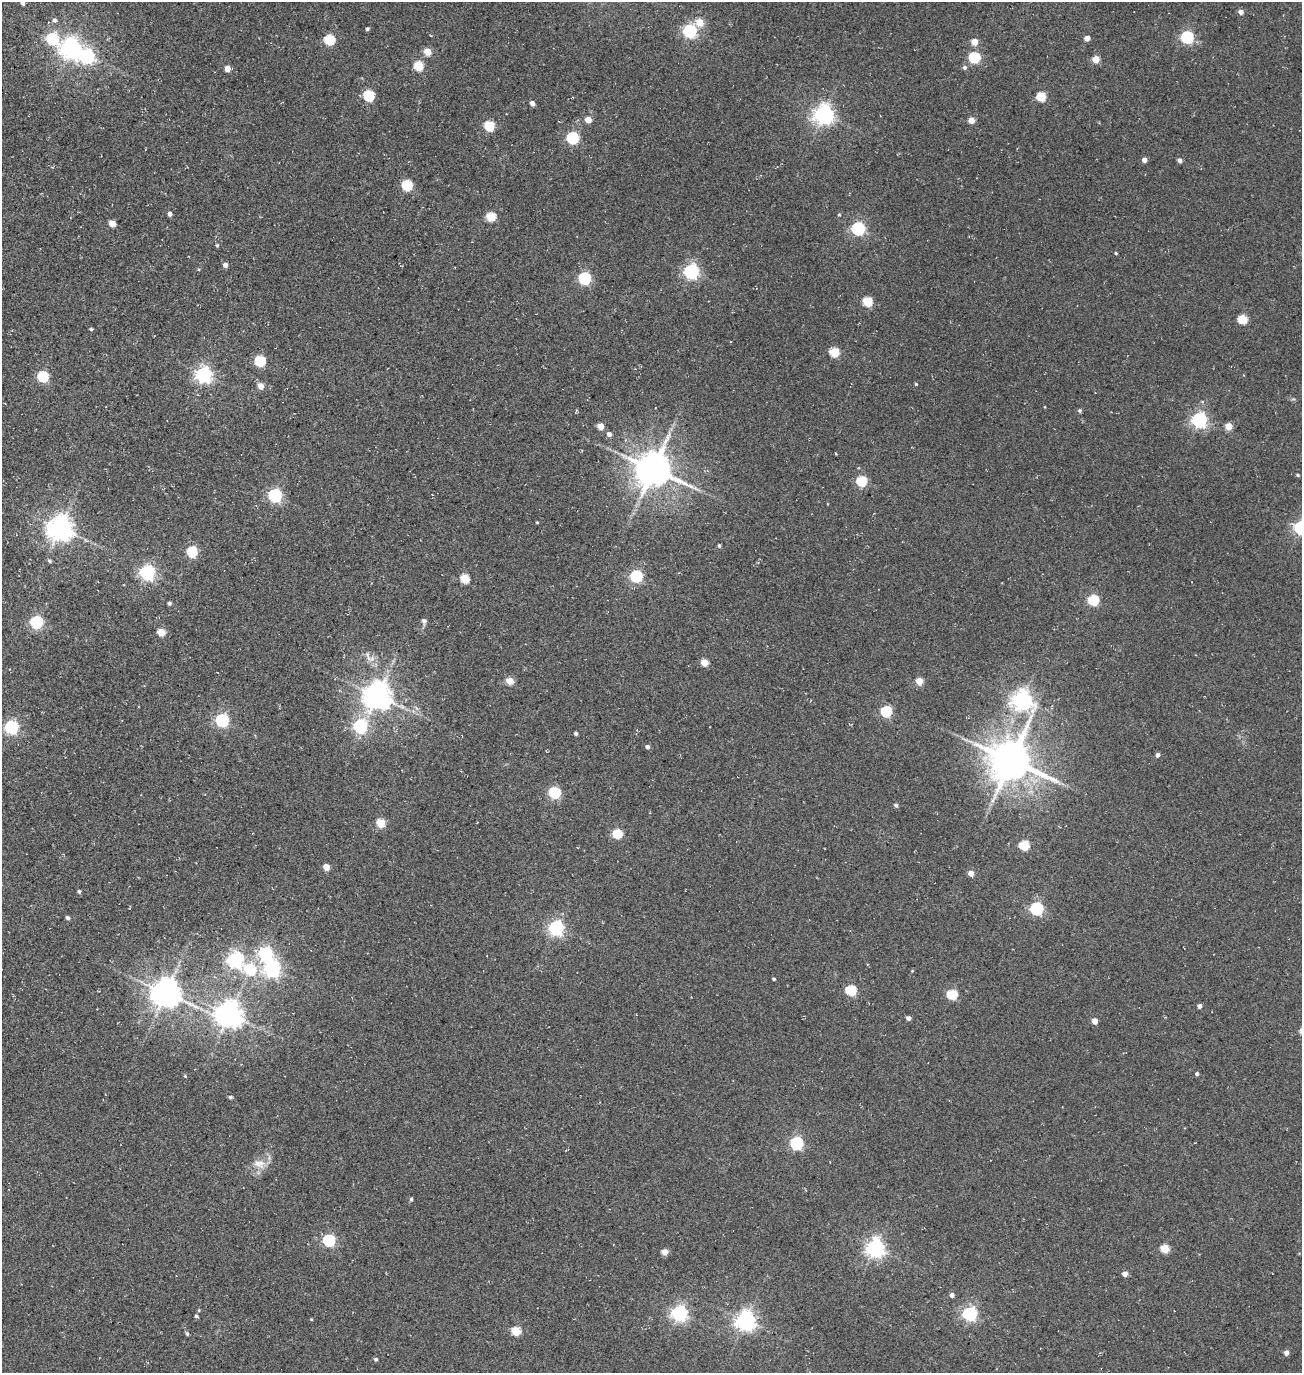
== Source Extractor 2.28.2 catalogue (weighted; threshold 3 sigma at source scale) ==
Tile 11 of 4 x 4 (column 3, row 3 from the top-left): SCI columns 3082-4381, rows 1616-2986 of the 5922 x 5903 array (HDU 1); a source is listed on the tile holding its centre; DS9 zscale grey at full resolution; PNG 1304 x 1375 px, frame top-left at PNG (2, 2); no overlay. Shown black and unused: <1% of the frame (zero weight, under 3 of 5 exposures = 11% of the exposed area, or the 3 px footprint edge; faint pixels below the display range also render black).
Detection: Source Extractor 2.28.2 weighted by HDU 2 'WHT'; one run over the whole footprint, this tile lists its part. Background 0.0815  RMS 0.026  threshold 0.118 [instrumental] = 3 sigma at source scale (4.5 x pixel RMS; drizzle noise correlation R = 1.50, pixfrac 1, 0.05/0.05 arcsec/px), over >= 5 px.
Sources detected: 132; all 132 listed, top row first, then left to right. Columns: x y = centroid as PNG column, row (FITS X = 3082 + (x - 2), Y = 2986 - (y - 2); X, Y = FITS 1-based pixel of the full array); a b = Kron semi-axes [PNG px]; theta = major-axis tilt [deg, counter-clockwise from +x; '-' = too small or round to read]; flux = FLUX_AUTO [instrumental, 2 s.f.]
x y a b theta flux
23 3 4 4 - 7
1241 12 5 4 - 14
54 20 5 5 - 6.6
700 22 5 5 - 55
367 29 3 3 - 5.1
690 31 6 6 - 490
1187 37 6 6 - 350
1087 38 4 4 - 21
52 39 7 6 - 280
329 40 5 5 - 180
974 42 5 4 - 41
71 48 7 7 - 1600
428 52 5 4 - 58
87 56 7 6 - 590
974 57 5 5 - 220
1096 59 5 5 - 57
418 66 5 5 - 130
964 67 5 5 - 5.2
227 68 4 4 - 30
369 96 6 5 - 200
1041 97 5 5 - 120
532 103 4 4 - 13
823 114 7 7 - 1400
588 120 5 4 - 33
971 120 5 5 - 27
489 126 5 5 - 160
572 138 6 5 - 290
1144 160 4 4 - 14
1180 160 5 4 - 8.2
407 185 5 5 - 200
170 214 4 4 - 8.7
839 214 5 3 - 2.1
491 217 5 5 - 120
112 223 5 4 - 40
858 228 6 6 - 450
217 245 5 4 - 3.2
1116 253 4 3 - 2.7
225 265 4 4 - 13
691 271 6 6 - 650
584 278 6 5 - 330
867 301 5 5 - 120
1242 319 5 5 - 130
91 329 4 3 - 3.6
834 352 5 5 - 130
260 361 5 5 - 200
203 375 6 6 - 840
43 376 5 5 - 220
916 384 4 4 - 2.5
261 386 5 4 - 31
1080 411 4 4 - 4.6
1199 420 6 6 - 720
600 426 5 4 - 42
1229 426 5 5 - 47
609 434 5 5 - 11
836 454 3 2 - 1.7
653 469 10 10 - 6900
1298 475 4 3 - 3.3
861 481 5 5 - 170
275 495 6 5 - 450
537 522 3 3 - 2.1
60 528 8 8 - 2700
1301 528 6 6 - 600
719 546 4 4 - 3.8
192 552 5 5 - 180
50 561 6 4 -45 4.7
147 572 6 6 - 660
636 576 5 5 - 330
465 579 5 5 - 100
1093 600 5 5 - 200
169 603 4 3 - 5.2
424 621 8 6 -83 6.7
36 622 6 5 - 380
161 632 5 5 - 52
369 658 12 6 -57 14
704 662 5 5 - 42
509 681 5 4 - 63
919 681 5 4 - 51
377 696 8 8 - 3600
1022 700 7 7 - 1400
886 711 5 5 - 220
222 720 6 5 - 420
360 726 6 6 - 440
11 727 6 6 - 480
576 733 4 3 - 5
647 747 4 4 - 8
1158 755 4 4 - 8.5
1011 760 12 11 - 9900
554 793 5 5 - 260
896 805 5 4 - 5.4
381 823 5 5 - 98
617 834 5 5 - 140
1024 845 5 5 - 130
326 867 5 4 - 29
971 873 4 4 - 24
79 891 4 4 - 4.2
1036 909 6 6 - 430
68 918 4 3 - 7.7
556 928 6 6 - 670
265 953 6 6 - 470
235 960 6 6 - 750
272 969 6 6 - 830
250 970 7 6 - 170
912 971 4 3 - 1.9
774 979 3 3 - 3.7
851 990 5 5 - 180
166 993 8 8 - 4000
952 994 5 5 - 150
1199 1006 5 4 - 7
229 1015 8 8 - 3000
908 1018 4 4 - 11
1094 1021 4 4 - 25
1197 1074 4 4 - 4.5
185 1076 4 3 - 2
230 1097 4 4 - 4.4
797 1143 6 5 - 380
259 1164 19 12 -7 28
411 1199 5 4 - 3.7
329 1240 5 5 - 320
875 1248 7 6 - 1100
1164 1248 5 5 - 85
665 1252 5 4 - 28
1125 1274 5 4 - 15
952 1295 4 4 - 10
199 1310 4 4 - 2.3
679 1313 6 6 - 760
970 1314 6 6 - 570
196 1316 4 3 - 4.4
745 1321 7 7 - 1400
516 1331 5 5 - 110
187 1333 5 4 - 4.3
1286 1353 4 4 - 11
376 1359 4 4 - 4.9
Isophote crosses this tile's border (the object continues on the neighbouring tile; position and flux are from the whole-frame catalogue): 2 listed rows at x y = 23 3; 1301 528